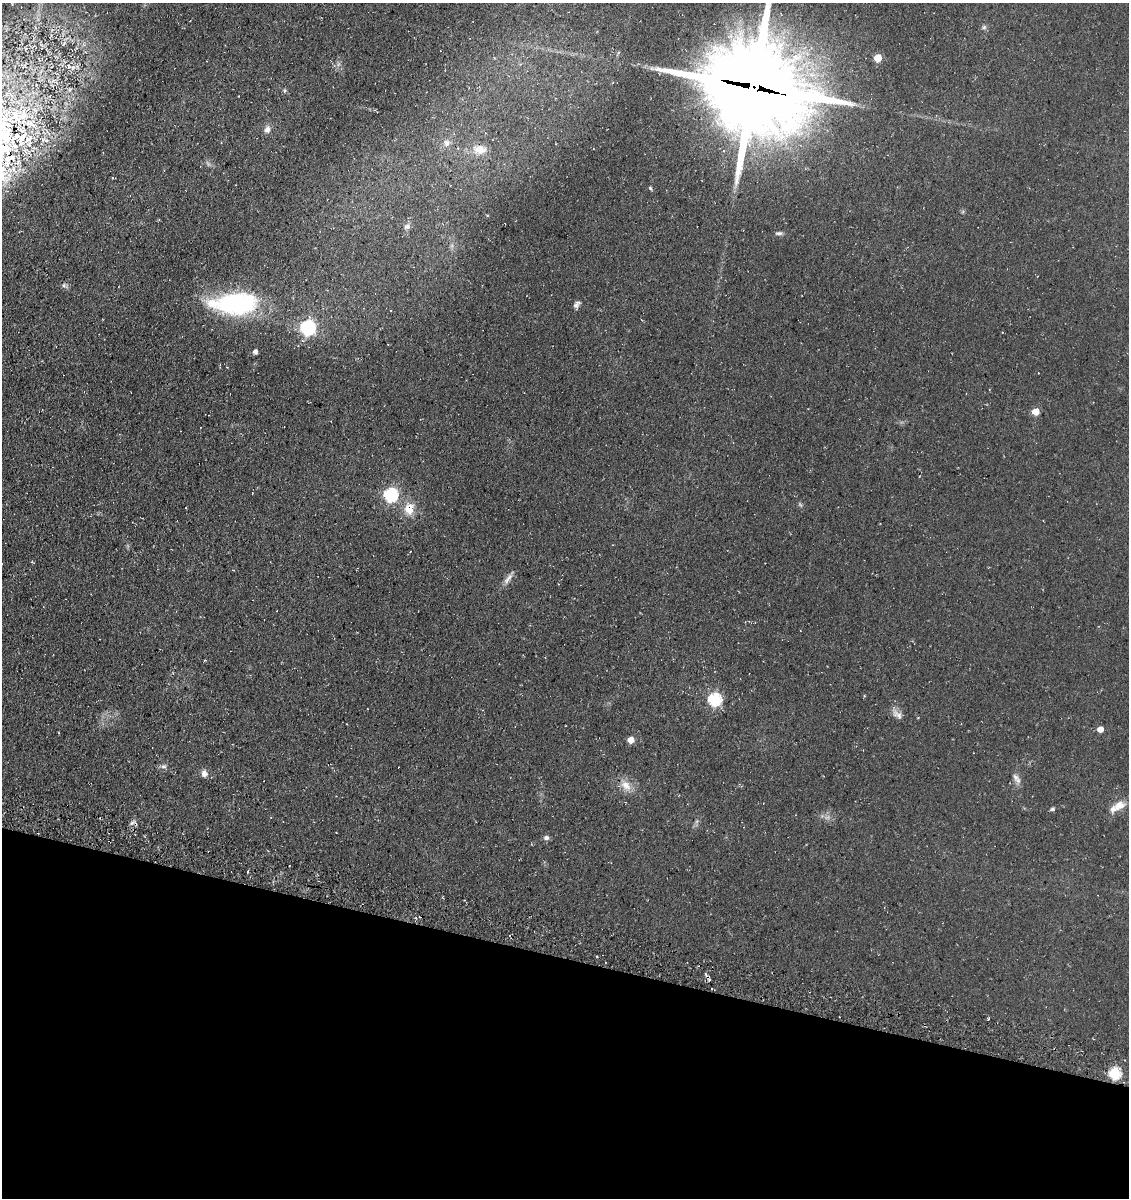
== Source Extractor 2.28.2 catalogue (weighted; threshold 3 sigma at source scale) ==
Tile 15 of 4 x 4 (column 3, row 4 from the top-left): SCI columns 2602-3728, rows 150-1345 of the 5093 x 5080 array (HDU 1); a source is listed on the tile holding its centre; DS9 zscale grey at full resolution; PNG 1131 x 1200 px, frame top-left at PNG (2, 3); no overlay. Shown black and unused: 20% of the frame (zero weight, under 3 of 4 exposures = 11% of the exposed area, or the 3 px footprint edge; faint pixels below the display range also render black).
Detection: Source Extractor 2.28.2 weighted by HDU 2 'WHT'; one run over the whole footprint, this tile lists its part. Background 0.068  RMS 0.009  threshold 0.0407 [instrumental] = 3 sigma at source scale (4.5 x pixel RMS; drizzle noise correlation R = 1.50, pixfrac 1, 0.05/0.05 arcsec/px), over >= 5 px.
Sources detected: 45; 2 too faint to see at this stretch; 2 cosmic-ray / hot-pixel residue — not listed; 3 inside a brighter listed object's ellipse — not listed separately; the other 38 listed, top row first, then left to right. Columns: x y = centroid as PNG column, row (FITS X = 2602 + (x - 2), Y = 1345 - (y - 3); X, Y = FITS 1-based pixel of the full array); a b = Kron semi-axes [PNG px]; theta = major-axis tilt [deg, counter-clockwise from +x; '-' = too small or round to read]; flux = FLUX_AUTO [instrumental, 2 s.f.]
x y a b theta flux
984 27 6 6 - 1.9
878 58 5 5 - 20
73 67 9 5 71 3.2
41 71 9 3 58 2.4
53 81 7 4 19 2.4
754 87 34 30 -24 14000
70 89 6 4 19 1.5
284 91 5 5 - 1.6
267 129 11 8 80 4.2
447 143 10 9 - 4.8
480 149 19 13 -2 12
650 188 5 4 - 1.4
407 226 9 7 39 3.2
779 233 10 5 7 2.2
236 303 55 27 2 110
575 305 10 7 -56 2.5
308 328 7 6 - 190
255 351 6 5 - 2.7
1036 412 5 5 - 16
390 495 7 6 - 130
409 509 15 11 88 14
32 562 5 3 - 0.75
508 579 18 6 54 5.1
205 660 3 3 - 0.71
715 700 6 6 - 120
897 714 16 9 -38 5.6
1100 729 5 5 - 9.2
631 740 5 5 - 13
164 766 8 6 13 2.5
204 773 8 7 - 4.4
1016 777 12 8 -55 4.4
626 786 18 11 -46 10
1119 805 18 12 25 10
1053 809 6 4 0 1.7
546 838 7 6 - 2.6
248 871 4 2 - 0.96
988 1019 4 3 - 0.81
1115 1073 6 6 - 85
Overlapping masked pixels (flux is a lower limit): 2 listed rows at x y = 754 87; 409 509
Isophote crosses this tile's border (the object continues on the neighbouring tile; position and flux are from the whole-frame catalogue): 1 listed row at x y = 754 87